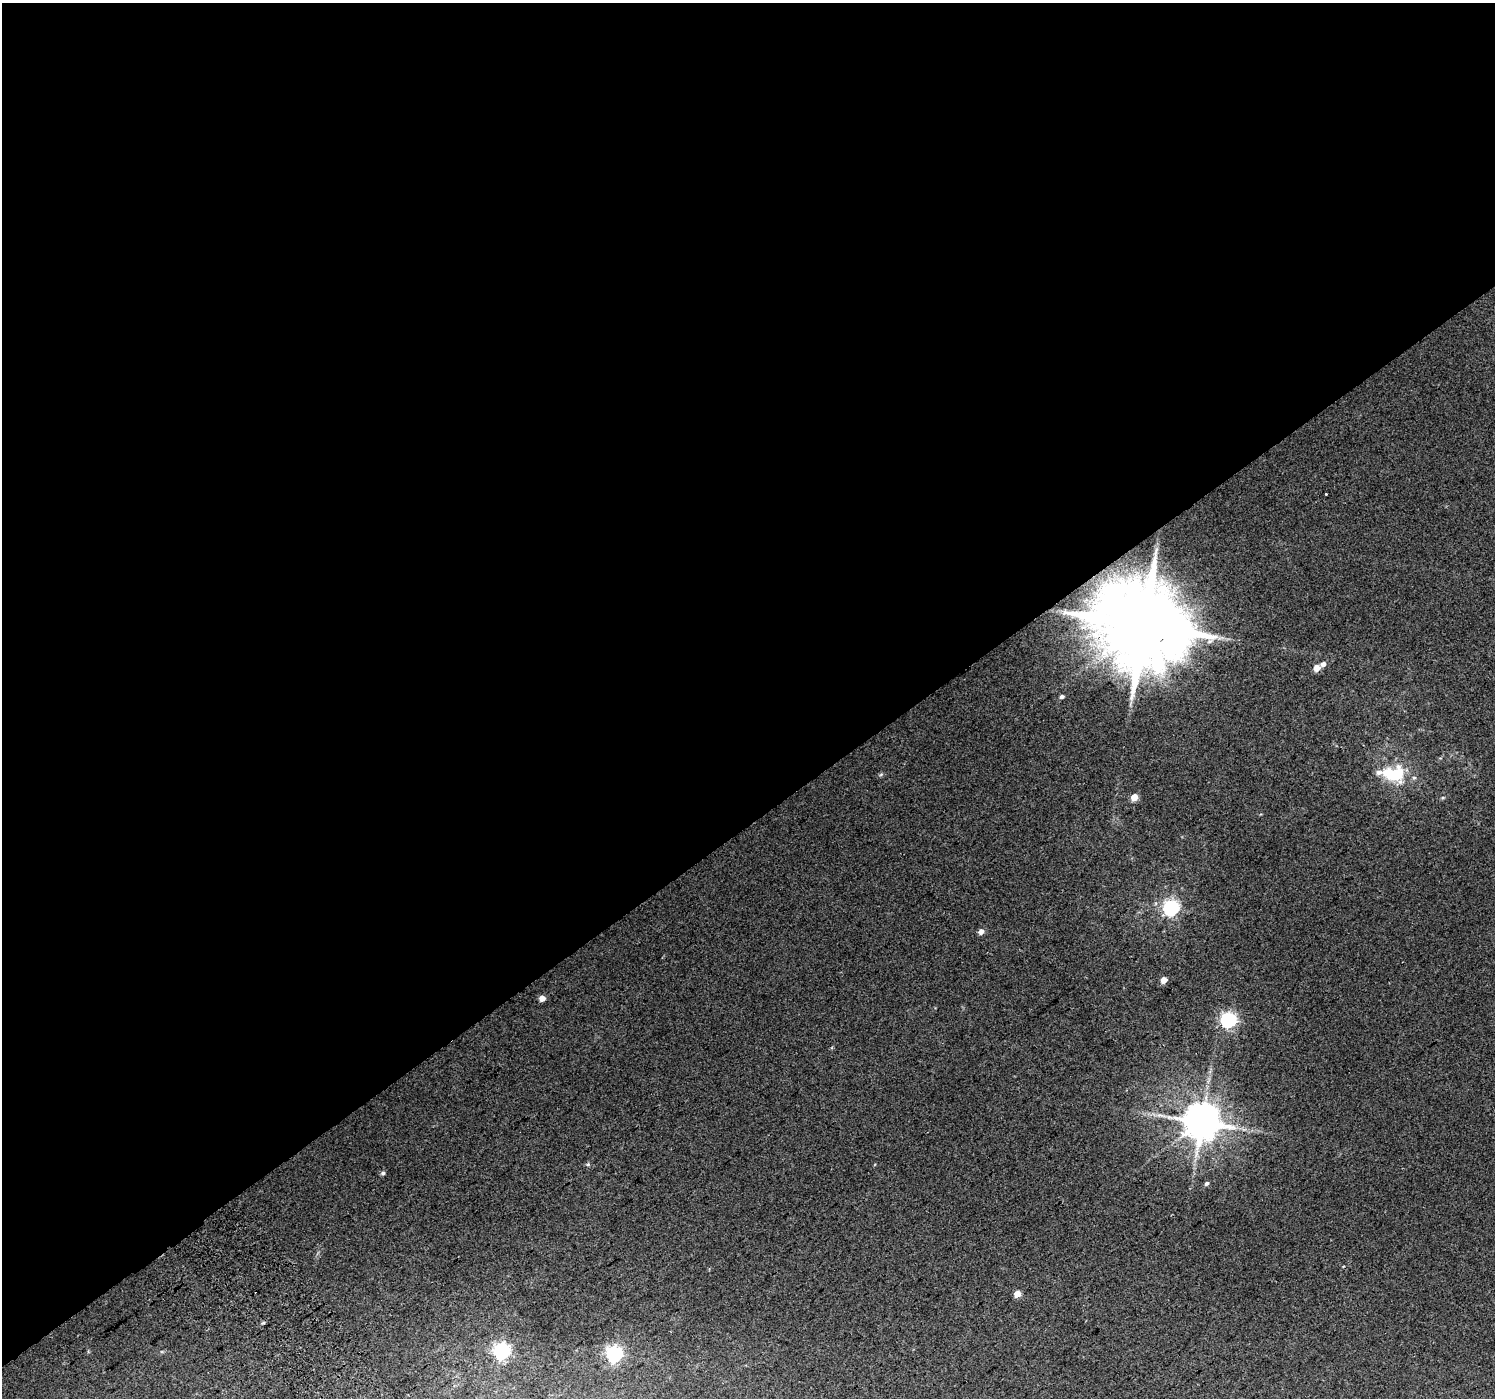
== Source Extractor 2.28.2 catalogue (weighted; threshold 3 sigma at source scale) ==
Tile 2 of 4 x 4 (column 2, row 1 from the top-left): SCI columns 1534-3026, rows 4414-5809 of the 6047 x 5969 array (HDU 1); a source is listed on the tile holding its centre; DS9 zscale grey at full resolution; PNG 1497 x 1400 px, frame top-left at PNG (2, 3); no overlay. Shown black and unused: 59% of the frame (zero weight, under 2 of 3 exposures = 2% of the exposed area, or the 3 px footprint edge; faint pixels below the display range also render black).
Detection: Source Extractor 2.28.2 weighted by HDU 2 'WHT'; one run over the whole footprint, this tile lists its part. Background 0.0682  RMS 0.014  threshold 0.0614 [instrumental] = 3 sigma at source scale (4.5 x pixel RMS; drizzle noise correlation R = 1.50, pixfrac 1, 0.0396/0.0396 arcsec/px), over >= 5 px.
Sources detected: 22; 1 cosmic-ray / hot-pixel residue — not listed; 1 inside a brighter listed object's ellipse — not listed separately; the other 20 listed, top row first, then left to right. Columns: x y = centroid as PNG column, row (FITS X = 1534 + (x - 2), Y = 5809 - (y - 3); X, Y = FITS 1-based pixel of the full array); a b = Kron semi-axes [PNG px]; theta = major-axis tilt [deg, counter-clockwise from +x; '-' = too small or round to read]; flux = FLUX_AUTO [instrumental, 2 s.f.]
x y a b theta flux
1326 494 3 3 - 6.3
1144 625 25 22 13 23000
1323 664 6 5 - 5.1
1316 668 5 5 - 14
1062 696 5 4 - 2.7
1394 773 28 18 -4 62
881 774 6 4 20 1.9
1134 797 5 5 - 17
1171 908 7 6 - 340
981 932 5 5 - 6.9
1164 980 5 4 - 14
542 998 5 4 - 10
1228 1020 7 7 - 340
1202 1122 10 10 - 3900
588 1164 6 3 72 1.8
383 1173 5 4 - 2.9
1207 1183 6 4 42 2.9
1017 1294 5 4 - 19
501 1351 7 6 - 410
614 1354 7 6 - 440
Overlapping masked pixels (flux is a lower limit): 1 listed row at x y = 1144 625